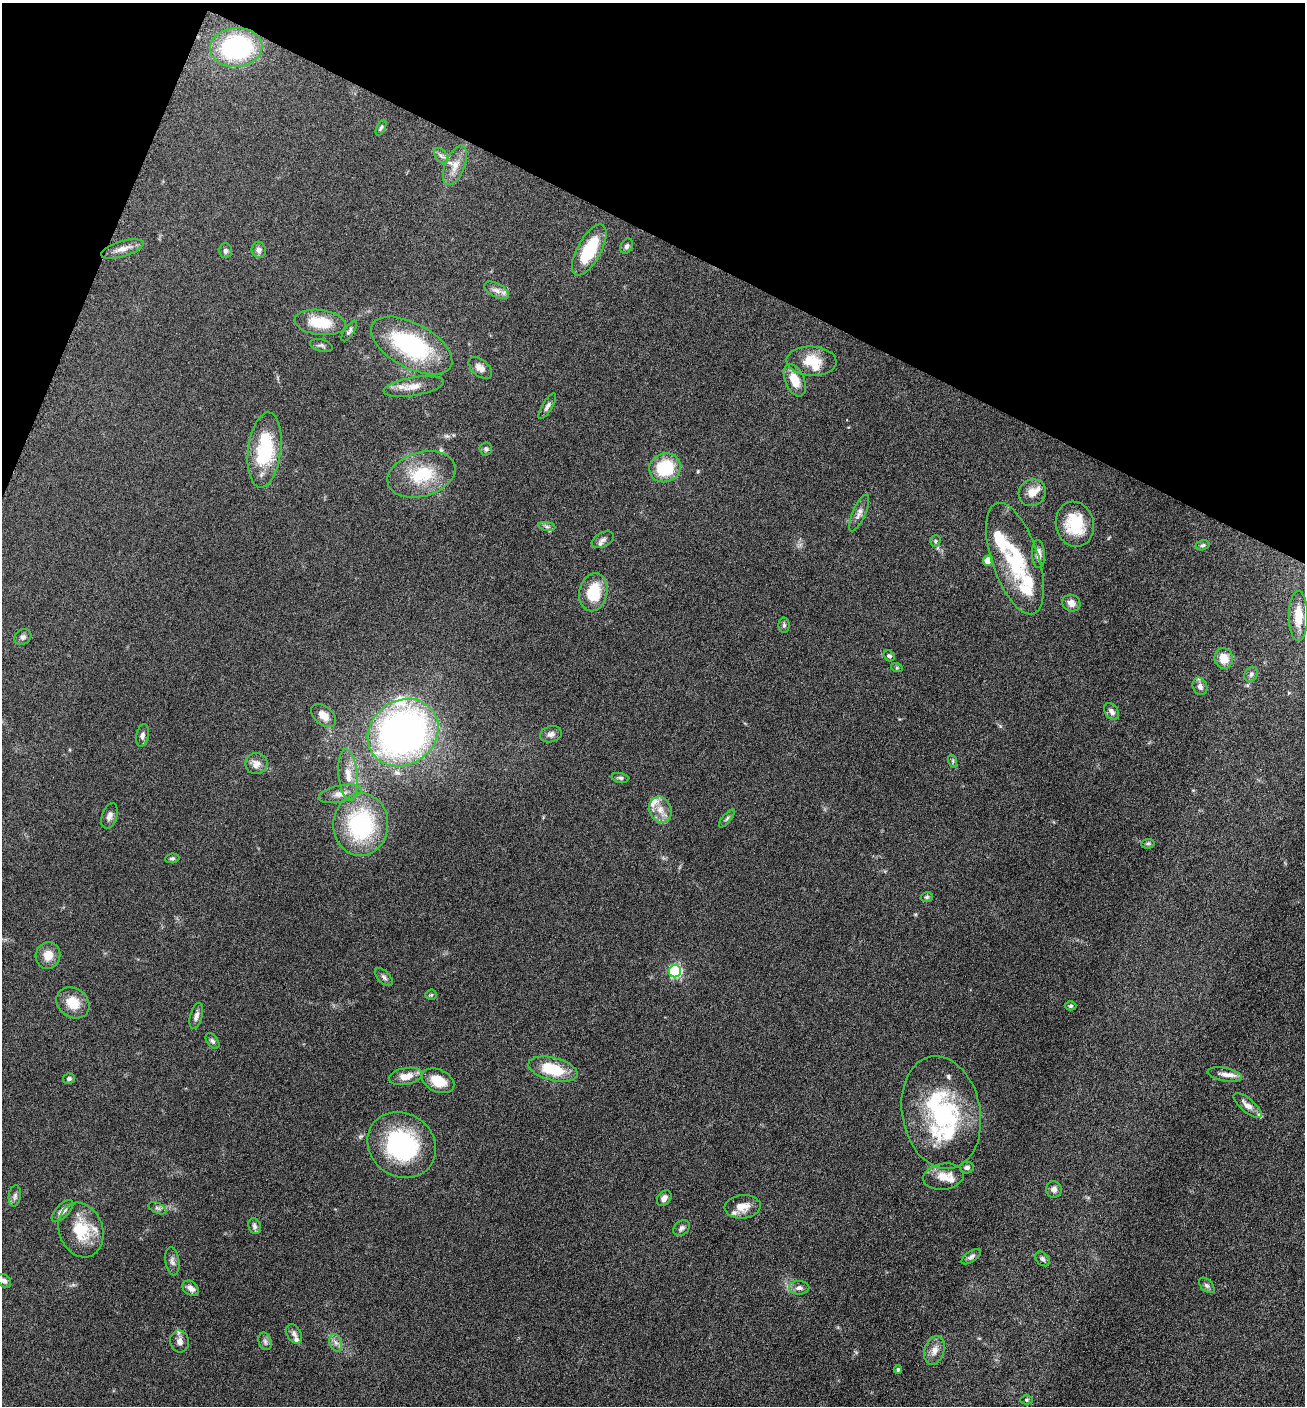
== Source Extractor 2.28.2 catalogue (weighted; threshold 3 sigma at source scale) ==
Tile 2 of 4 x 4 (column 2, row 1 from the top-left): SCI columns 1589-2891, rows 4218-5621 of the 5650 x 5633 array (HDU 1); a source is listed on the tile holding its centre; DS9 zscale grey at full resolution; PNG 1307 x 1408 px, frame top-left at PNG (2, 3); each listed source drawn as its Kron ellipse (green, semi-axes under 4 px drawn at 4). Shown black and unused: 20% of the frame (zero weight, under 6 of 12 exposures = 1% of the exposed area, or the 3 px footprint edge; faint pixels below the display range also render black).
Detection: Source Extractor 2.28.2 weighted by HDU 2 'WHT'; one run over the whole footprint, this tile lists its part. Background 0.088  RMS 0.0039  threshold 0.0158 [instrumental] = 3 sigma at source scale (4.09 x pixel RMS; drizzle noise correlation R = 1.36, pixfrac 0.8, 0.05/0.05 arcsec/px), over >= 5 px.
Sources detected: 115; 14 inside a brighter listed object's ellipse — not listed separately; the other 101 listed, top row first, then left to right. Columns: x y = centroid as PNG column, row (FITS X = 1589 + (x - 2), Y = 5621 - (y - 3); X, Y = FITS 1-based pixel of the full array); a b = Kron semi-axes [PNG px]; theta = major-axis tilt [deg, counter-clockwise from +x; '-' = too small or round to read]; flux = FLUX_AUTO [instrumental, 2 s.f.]
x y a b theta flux
236 47 26 19 5 50
381 128 8 4 65 0.67
441 156 8 5 -53 1.1
455 165 21 9 68 4.3
627 246 8 6 60 0.89
122 249 22 7 16 3.2
259 250 8 7 - 1.3
589 250 28 12 61 18
225 251 7 6 - 0.94
497 290 13 6 -28 1.9
320 322 26 12 -7 11
349 331 12 5 55 0.98
321 345 11 6 -16 0.97
412 346 45 22 -28 42
812 361 25 14 -3 8.2
480 368 14 8 -40 2.3
795 380 17 9 -66 5.5
414 386 30 9 10 4.4
547 406 15 5 59 1.2
486 449 6 6 - 0.95
265 450 38 16 83 26
665 468 16 14 26 17
421 474 35 22 16 17
1032 493 14 13 - 3.9
859 513 20 6 66 2.1
1075 524 23 19 -77 13
547 526 8 4 -9 0.87
603 540 12 7 26 1.5
935 541 6 5 - 0.58
1203 545 7 5 15 0.66
1038 554 14 6 -88 2.3
1015 558 58 23 -71 27
988 561 5 5 - 5.6
593 592 19 14 79 13
1071 603 9 8 - 2.3
1298 616 25 9 -90 7.4
784 625 7 5 90 0.78
23 637 9 7 37 1.1
889 656 6 5 - 0.82
1224 658 10 9 - 4.6
897 668 6 4 -18 0.43
1251 674 8 6 57 1
1200 686 9 7 -68 1.4
1111 712 9 6 -53 1.5
323 716 14 9 -40 3.5
403 733 37 32 36 160
551 734 11 8 16 1.7
142 735 11 6 78 1.3
953 761 7 4 -72 0.56
256 764 11 10 - 2.8
348 775 26 9 -85 5.6
620 778 9 5 -11 0.72
340 794 22 8 12 3.4
660 810 13 11 -67 3.9
109 816 13 7 71 1.7
727 818 11 3 50 0.8
361 825 31 27 87 39
1148 844 7 5 8 0.61
172 858 7 4 6 0.66
927 897 6 5 - 0.59
48 955 13 12 - 4.2
675 971 6 6 - 44
384 977 11 6 -45 1.1
431 995 5 5 - 0.52
73 1003 18 14 -36 6.8
1070 1006 6 4 1 0.52
196 1016 13 6 74 1.6
212 1041 9 5 -53 0.85
553 1069 25 11 -14 14
1225 1074 17 6 -10 2.6
406 1076 17 8 11 4.2
69 1079 6 5 - 0.77
438 1081 17 11 -26 7.3
1247 1105 17 6 -40 2.7
941 1112 57 39 -79 47
402 1145 35 31 -35 41
967 1167 7 6 - 0.94
943 1177 20 13 8 4.9
1054 1189 8 8 - 1.6
15 1196 10 6 82 1.1
664 1198 9 6 53 1.9
743 1207 18 11 5 4.3
157 1208 9 5 -26 0.87
62 1211 14 6 45 2.6
254 1226 8 6 -68 1.1
682 1228 9 6 38 1.2
81 1230 28 21 -70 13
971 1257 11 5 33 1.1
1042 1259 8 6 -49 0.95
172 1261 14 7 -81 1.5
4 1281 8 6 -43 1.1
1207 1285 9 5 -44 0.93
191 1288 9 6 -38 2
799 1288 10 6 0 1.5
294 1334 10 7 -61 1.4
180 1341 11 9 -76 2
265 1341 9 6 -74 1
336 1343 9 6 -71 1.4
934 1350 15 10 72 3
898 1370 4 4 - 0.81
1027 1400 6 4 1 0.48